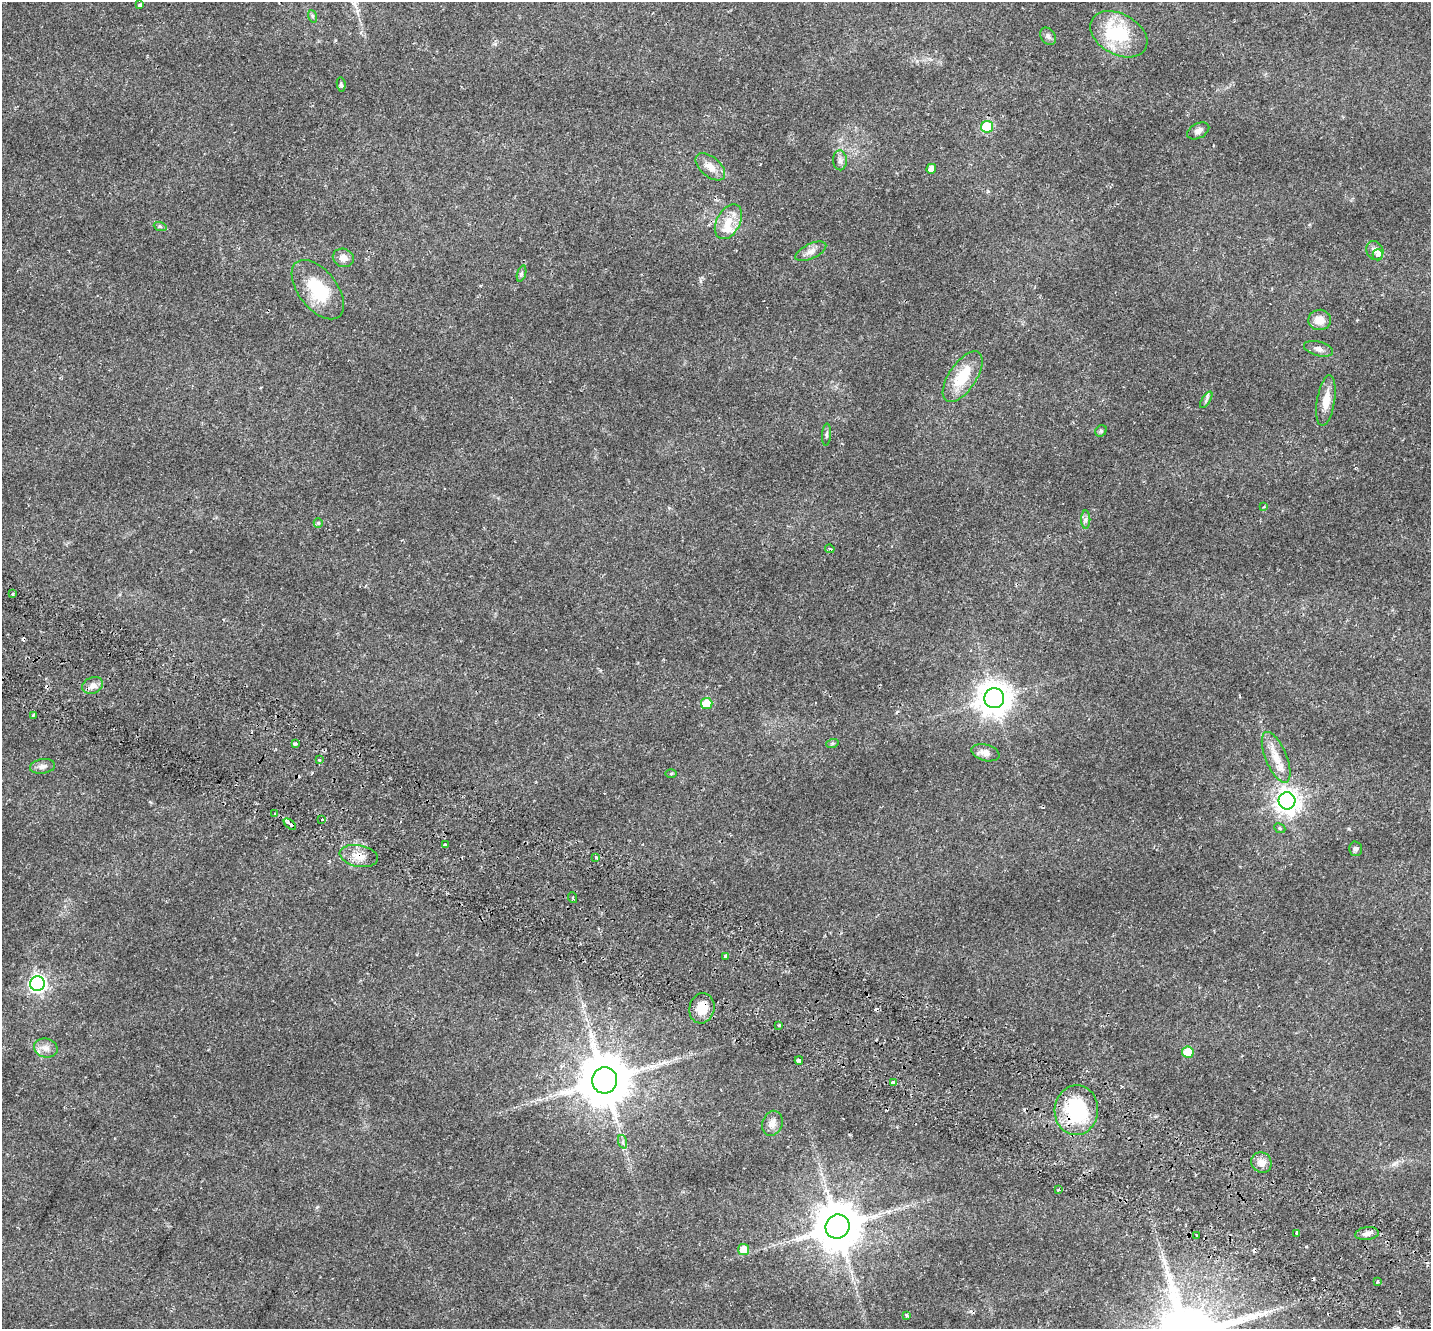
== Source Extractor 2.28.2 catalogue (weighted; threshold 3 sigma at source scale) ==
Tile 6 of 4 x 4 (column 2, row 2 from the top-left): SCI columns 1500-2928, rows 2948-4274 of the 5863 x 5958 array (HDU 1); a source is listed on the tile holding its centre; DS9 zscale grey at full resolution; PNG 1433 x 1331 px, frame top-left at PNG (2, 2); each listed source drawn as its Kron ellipse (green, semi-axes under 4 px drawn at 4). Shown black and unused: <1% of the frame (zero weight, under 2 of 3 exposures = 5% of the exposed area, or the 3 px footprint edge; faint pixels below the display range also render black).
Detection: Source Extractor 2.28.2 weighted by HDU 2 'WHT'; one run over the whole footprint, this tile lists its part. Background 0.0194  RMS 0.0032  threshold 0.0146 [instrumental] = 3 sigma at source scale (4.5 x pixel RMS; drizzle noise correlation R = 1.50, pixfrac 1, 0.0396/0.0396 arcsec/px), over >= 5 px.
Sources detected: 83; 1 inside a brighter object's white glare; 8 cosmic-ray / hot-pixel residue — neither listed nor drawn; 2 inside a brighter listed object's ellipse — not listed separately; the other 72 listed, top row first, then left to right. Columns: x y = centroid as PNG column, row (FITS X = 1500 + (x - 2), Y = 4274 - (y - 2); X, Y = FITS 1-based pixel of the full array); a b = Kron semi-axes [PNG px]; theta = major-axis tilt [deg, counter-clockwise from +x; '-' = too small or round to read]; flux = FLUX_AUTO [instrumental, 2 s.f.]
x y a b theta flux
140 5 4 3 - 2.2
312 16 6 4 -71 0.39
1119 34 30 20 -29 18
1048 36 9 7 -54 1
341 84 7 4 -81 0.55
987 127 6 6 - 17
1198 131 12 7 27 1.2
840 160 10 7 -87 1.1
710 167 17 10 -41 3
931 169 5 4 - 1.9
728 222 19 11 61 4.5
160 226 6 4 -20 0.43
1375 250 10 8 -61 1.5
811 251 17 7 25 1.8
1378 255 5 5 - 1.8
343 258 11 9 -20 2
521 274 8 3 71 0.5
318 290 35 19 -52 13
1320 320 11 10 - 3.1
1319 349 15 7 -16 1.5
963 377 29 13 56 9.7
1206 400 9 3 57 0.62
1326 401 25 9 81 4
1101 431 6 5 - 0.5
827 435 11 4 87 0.64
1264 507 4 4 - 0.32
1086 520 9 4 -90 0.8
318 523 5 4 - 0.37
830 549 5 4 - 0.67
13 594 3 3 - 0.96
93 685 11 8 22 1.8
994 698 10 10 - 470
707 704 6 5 - 8.8
33 715 4 3 - 0.37
295 744 4 3 - 1.9
832 744 6 4 19 0.42
985 753 14 8 -15 2.1
1276 757 27 10 -67 4.9
319 760 3 3 - 1.2
42 766 13 7 7 1.4
671 773 5 3 - 0.34
1287 801 8 8 - 220
275 814 3 3 - 2.1
322 819 3 3 - 1.9
290 824 7 3 -40 3.7
1280 828 6 4 -25 0.5
445 845 4 3 - 1.8
1356 849 7 6 - 0.75
359 856 19 10 -11 3.6
596 857 4 3 - 1.8
573 898 5 3 - 0.43
726 956 4 3 - 3.3
37 984 7 7 - 88
702 1008 15 12 76 5
779 1025 3 3 - 2.5
46 1048 12 9 -14 2.1
1188 1052 5 5 - 11
799 1060 4 3 - 1.3
605 1080 13 12 - 1600
894 1082 4 3 - 1.7
1076 1110 25 22 85 23
772 1123 13 10 70 1.9
623 1142 7 4 -71 0.58
1261 1162 11 9 -47 2.3
1058 1190 3 3 - 0.42
837 1227 12 11 - 1300
1297 1233 3 3 - 1.6
1367 1234 12 6 7 1.3
1197 1235 2 2 - 0.22
744 1249 5 5 - 5.6
1377 1282 3 3 - 1.6
906 1315 3 3 - 0.73
Overlapping masked pixels (flux is a lower limit): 5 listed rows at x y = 290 824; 359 856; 702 1008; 1076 1110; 837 1227